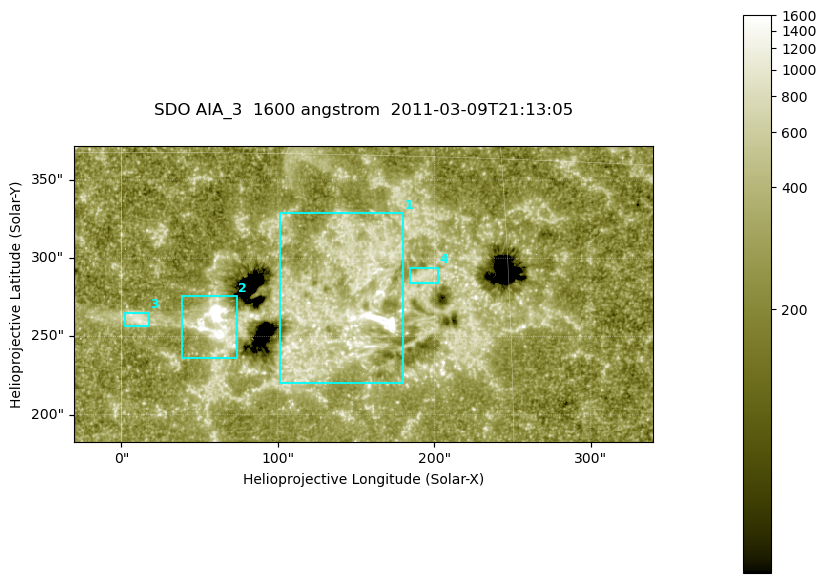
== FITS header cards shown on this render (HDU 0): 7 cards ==
TELESCOP= 'SDO     '           /
INSTRUME= 'AIA_3   '           /
WAVELNTH=                 1600 /
WAVEUNIT= 'angstrom'           /
DATE-OBS= '2011-03-09T21:13:05.126' /
CTYPE1  = 'HPLN-TAN'           /
CTYPE2  = 'HPLT-TAN'           /

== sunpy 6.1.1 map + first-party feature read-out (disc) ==
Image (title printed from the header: SDO AIA_3  1600 angstrom  2011-03-09T21:13:05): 607 x 311 px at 0.609 arcsec/px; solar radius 967 arcsec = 1586 px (partial field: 2.4% of the solar disc is inside the frame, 100% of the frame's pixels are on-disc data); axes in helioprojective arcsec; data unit not stated in the header (colour bar unlabelled)
Pointing: header CRPIX1/2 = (2052.59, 2044.23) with CRVAL1/2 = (0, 0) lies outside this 607 x 311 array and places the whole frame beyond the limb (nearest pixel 1.42 R_sun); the SolarSoft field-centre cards XCEN/YCEN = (154.5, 277.1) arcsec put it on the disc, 1878 arcsec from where CRPIX/CRVAL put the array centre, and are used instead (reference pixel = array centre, CRVAL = XCEN/YCEN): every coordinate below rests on XCEN/YCEN
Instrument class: DISC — disc imager (sunpy class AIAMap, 1600 A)
Bright regions (active regions / flare kernels): reference = the on-disc median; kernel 5 px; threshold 5 sigma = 439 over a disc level ~259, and >= 1.15x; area >= 188 px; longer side >= 4 px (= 2.4 arcsec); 4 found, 4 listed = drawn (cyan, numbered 1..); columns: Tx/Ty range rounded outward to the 2 arcsec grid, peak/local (2 s.f.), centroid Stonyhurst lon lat
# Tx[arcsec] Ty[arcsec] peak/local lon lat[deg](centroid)
1 100..180 220..330 19 +9 +9
2 38..74 236..276 26 +4 +8
3 2..18 256..266 4.3 +1 +8
4 184..204 284..294 3.3 +12 +10